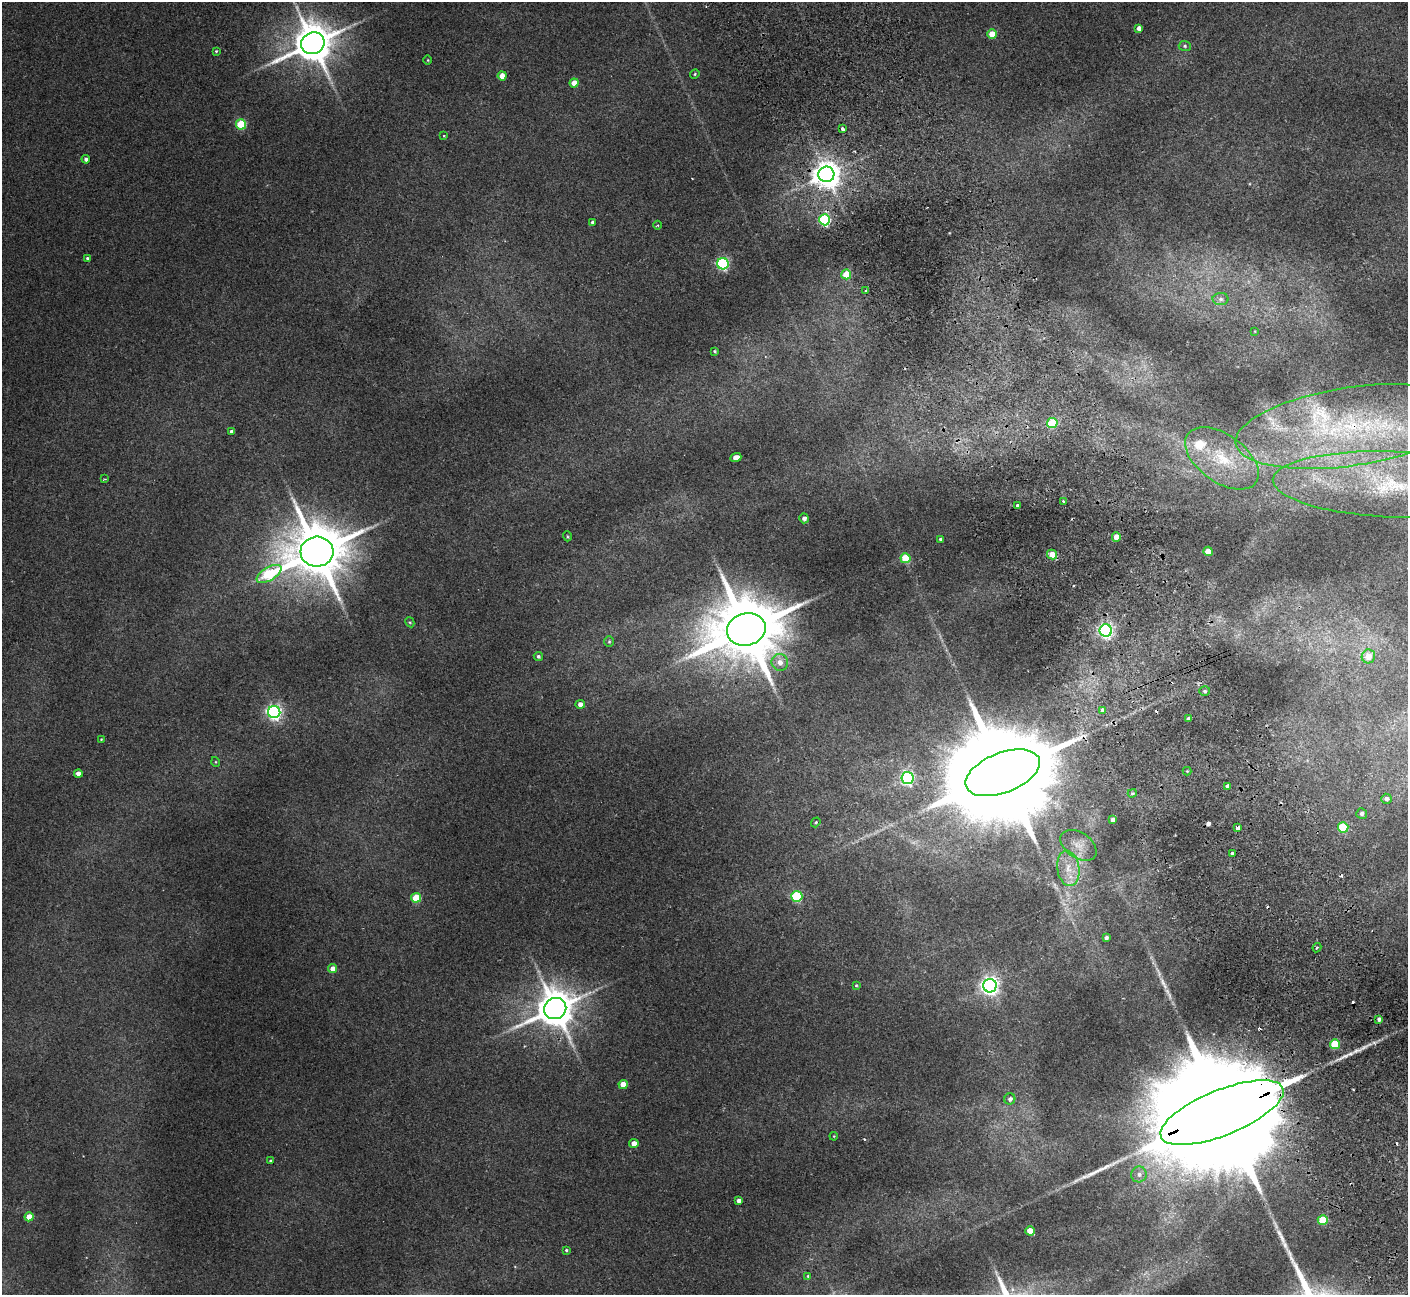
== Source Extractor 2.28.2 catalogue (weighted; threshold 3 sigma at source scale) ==
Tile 6 of 4 x 4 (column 2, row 2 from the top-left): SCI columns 1461-2866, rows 2773-4065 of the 5736 x 5674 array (HDU 1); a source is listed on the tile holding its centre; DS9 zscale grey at full resolution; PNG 1410 x 1297 px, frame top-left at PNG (2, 2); each listed source drawn as its Kron ellipse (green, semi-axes under 4 px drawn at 4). Shown black and unused: <1% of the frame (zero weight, under 2 of 3 exposures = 3% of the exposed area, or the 3 px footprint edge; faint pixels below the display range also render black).
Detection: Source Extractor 2.28.2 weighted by HDU 2 'WHT'; one run over the whole footprint, this tile lists its part. Background 0.119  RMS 0.01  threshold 0.0465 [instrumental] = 3 sigma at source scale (4.5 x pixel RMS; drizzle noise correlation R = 1.50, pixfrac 1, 0.05/0.05 arcsec/px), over >= 5 px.
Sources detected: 116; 8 too faint to see at this stretch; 9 cosmic-ray / hot-pixel residue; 2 long thin detections or spike segments (spike, bleed or trail) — neither listed nor drawn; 3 inside a brighter listed object's ellipse — not listed separately; the other 94 listed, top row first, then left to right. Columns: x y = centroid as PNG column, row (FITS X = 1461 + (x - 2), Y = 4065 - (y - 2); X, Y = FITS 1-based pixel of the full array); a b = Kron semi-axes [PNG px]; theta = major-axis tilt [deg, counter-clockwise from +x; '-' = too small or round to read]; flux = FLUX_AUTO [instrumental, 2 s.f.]
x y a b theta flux
1139 28 4 4 - 5.6
992 34 4 4 - 19
313 43 12 10 29 3700
1185 46 6 5 - 1.9
216 51 3 3 - 1.1
428 60 4 3 - 0.85
695 74 5 4 - 1.4
502 76 4 4 - 12
574 83 4 4 - 13
241 124 5 5 - 58
842 129 4 3 - 3.9
444 136 4 2 - 0.71
86 159 4 4 - 3.2
826 174 8 8 - 1400
825 220 5 5 - 140
593 222 4 4 - 2.3
658 225 4 3 - 1.2
87 258 4 4 - 2
723 264 6 5 - 160
846 274 5 5 - 25
865 291 3 3 - 4.4
1221 299 8 6 -1 3.3
1255 331 4 2 - 0.65
715 351 3 3 - 1.2
1052 423 5 5 - 54
1352 426 117 39 8 280
231 431 3 3 - 2.9
736 457 5 4 - 9.9
1222 458 42 23 -36 62
105 479 3 2 - 0.86
1393 484 120 33 -2 240
1063 501 3 2 - 2.4
1018 505 3 3 - 10
804 518 5 4 - 4.1
567 536 5 3 - 0.91
1116 537 4 4 - 14
941 539 3 3 - 2.4
1208 551 4 4 - 16
317 552 16 15 - 7000
1052 554 5 5 - 14
906 558 5 5 - 41
269 574 14 6 30 82
410 622 5 4 - 1.2
746 629 20 16 15 12000
1106 630 6 6 - 270
609 642 5 4 - 1.4
538 656 5 4 - 2.3
1368 656 7 6 - 14
780 662 8 8 - 8.5
1205 691 5 4 - 2
580 704 4 4 - 6.5
1102 710 4 3 - 7.7
274 712 6 6 - 330
1189 718 4 3 - 25
101 739 3 3 - 0.81
216 762 5 3 - 0.85
1187 771 4 4 - 1.1
1003 773 39 20 21 40000
78 774 4 4 - 6.7
907 778 6 6 - 240
1227 786 4 3 - 5.8
1132 793 4 3 - 1.4
1386 799 5 5 - 3.3
1362 814 5 5 - 3.3
1113 820 4 4 - 4.4
816 822 5 4 - 1.5
1343 827 5 5 - 48
1238 828 4 3 - 12
1078 845 20 13 -34 14
1232 854 3 3 - 15
1068 868 18 11 -82 17
797 896 5 5 - 92
416 898 5 5 - 36
1106 938 4 4 - 2.8
1317 948 5 3 - 1.4
333 969 4 4 - 11
856 985 3 3 - 1
990 986 7 6 - 530
555 1009 11 10 - 3300
1379 1019 4 3 - 2.7
1335 1044 5 5 - 42
623 1084 4 4 - 15
1010 1099 5 5 - 3.3
1222 1113 66 22 22 81000
834 1136 4 3 - 0.79
634 1143 4 4 - 11
271 1161 4 4 - 2
1139 1174 8 7 - 5.2
739 1201 4 4 - 4.3
29 1217 4 4 - 17
1323 1220 5 5 - 40
1030 1231 5 4 - 13
566 1250 4 4 - 1.5
808 1276 4 4 - 1.2
Overlapping masked pixels (flux is a lower limit): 7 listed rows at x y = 826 174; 825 220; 1352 426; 1393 484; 1003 773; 555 1009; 1222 1113
Isophote crosses this tile's border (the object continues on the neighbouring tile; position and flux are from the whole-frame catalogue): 1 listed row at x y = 1393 484